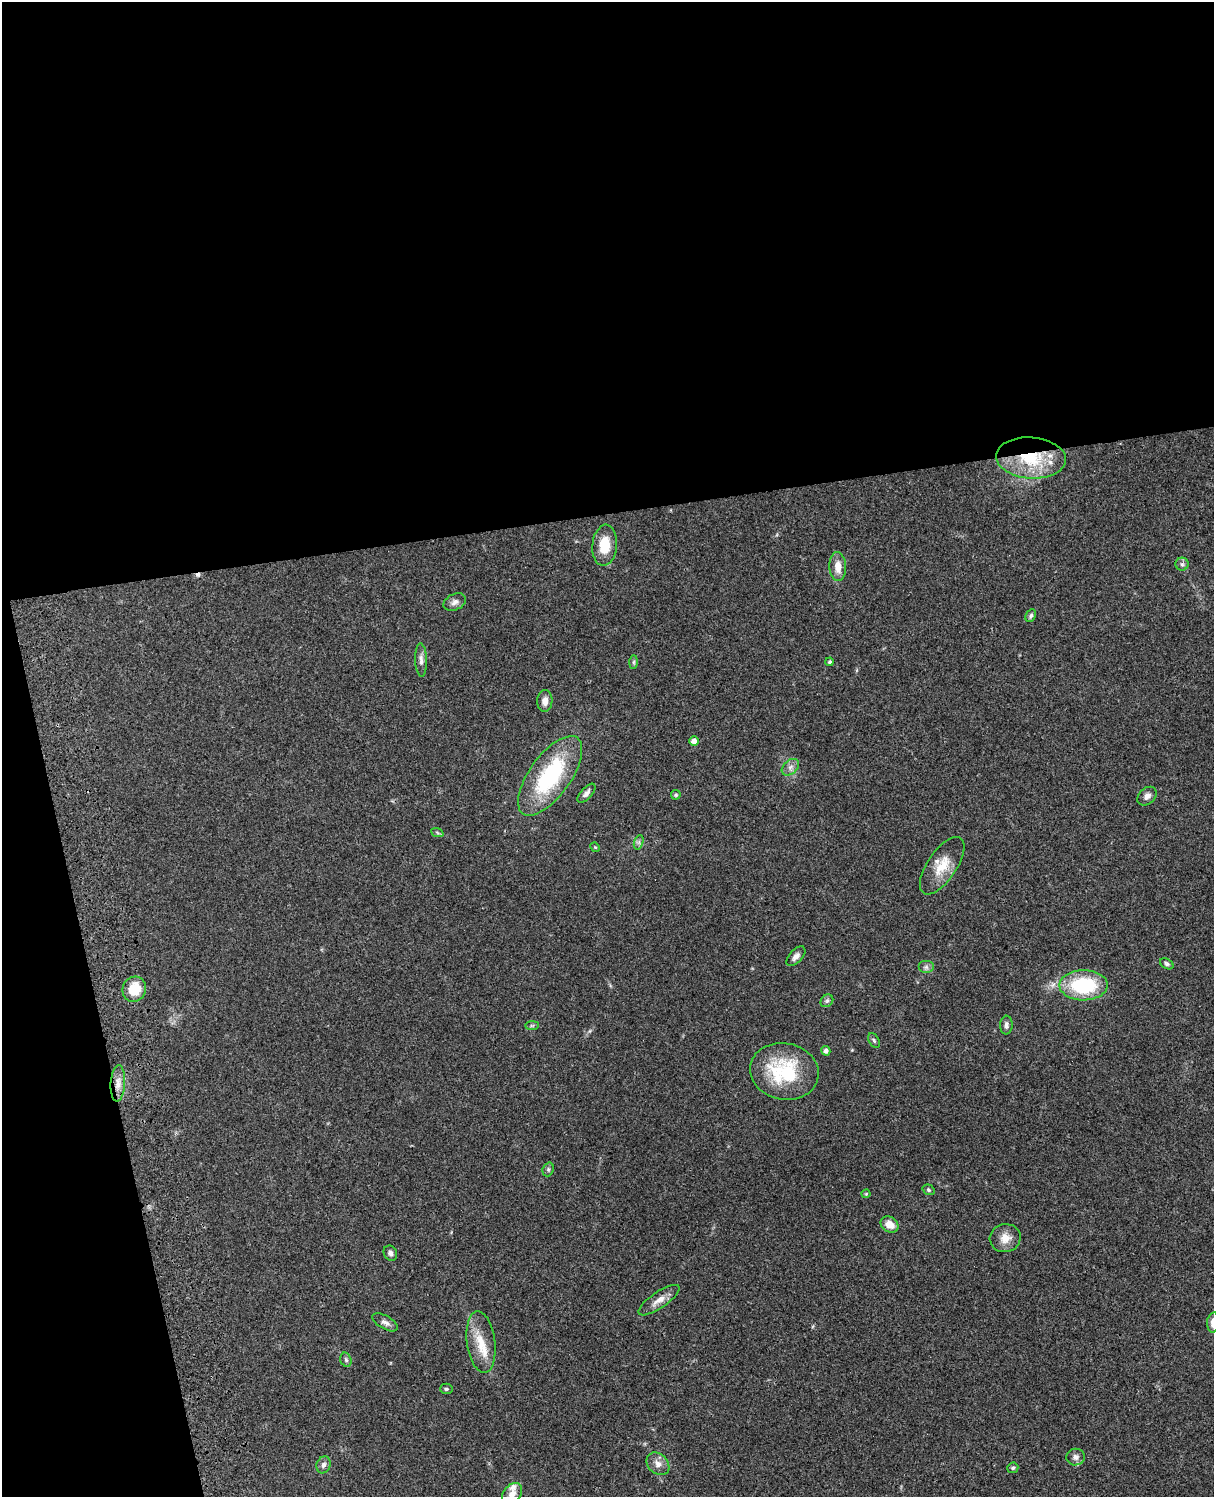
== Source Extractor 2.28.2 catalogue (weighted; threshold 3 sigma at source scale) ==
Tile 1 of 4 x 3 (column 1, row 1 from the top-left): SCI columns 122-1333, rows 3266-4760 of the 5086 x 4923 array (HDU 1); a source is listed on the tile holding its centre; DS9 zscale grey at full resolution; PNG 1216 x 1499 px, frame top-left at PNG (2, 2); each listed source drawn as its Kron ellipse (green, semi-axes under 4 px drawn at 4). Shown black and unused: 39% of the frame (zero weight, under 3 of 4 exposures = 6% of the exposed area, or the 3 px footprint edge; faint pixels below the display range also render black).
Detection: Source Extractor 2.28.2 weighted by HDU 2 'WHT'; one run over the whole footprint, this tile lists its part. Background 0.0761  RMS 0.0059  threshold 0.0264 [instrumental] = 3 sigma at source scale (4.5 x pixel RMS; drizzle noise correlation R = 1.50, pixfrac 1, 0.05/0.05 arcsec/px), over >= 5 px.
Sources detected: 52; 1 cosmic-ray / hot-pixel residue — neither listed nor drawn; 2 inside a brighter listed object's ellipse — not listed separately; the other 49 listed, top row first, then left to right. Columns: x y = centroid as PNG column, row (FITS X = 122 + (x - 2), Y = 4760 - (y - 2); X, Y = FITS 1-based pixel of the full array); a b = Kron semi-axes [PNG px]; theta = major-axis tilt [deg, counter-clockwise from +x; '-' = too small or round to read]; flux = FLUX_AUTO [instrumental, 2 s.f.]
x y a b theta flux
1031 458 35 20 -4 34
605 545 20 12 85 14
1182 564 6 6 - 1.4
838 567 14 8 -88 6
455 602 12 8 24 2.6
1031 616 7 5 63 1.3
421 660 17 6 -87 2.7
634 662 7 4 89 0.97
830 662 4 4 - 1.1
545 701 11 7 88 3.9
694 741 5 4 - 3.3
790 767 10 7 42 2.5
550 776 47 20 54 57
586 793 12 5 47 2.3
676 795 5 5 - 0.84
1147 796 11 7 43 2.6
437 832 6 4 -20 0.88
639 842 7 4 72 1.3
595 847 5 4 - 0.57
942 866 33 14 56 13
796 956 12 6 47 2.8
1167 964 7 5 -30 1.2
926 967 8 6 0 1.8
1084 985 24 15 0 41
134 989 13 11 65 14
827 1001 7 5 43 1.2
1006 1025 9 6 87 2.1
532 1026 7 4 0 0.92
874 1040 8 5 -63 1.1
826 1051 4 4 - 2.1
784 1071 34 28 -12 40
118 1083 18 7 86 5.3
548 1169 7 5 71 1
929 1190 6 5 - 1.1
866 1194 4 4 - 0.52
890 1225 9 7 -34 5.8
1005 1238 15 14 - 6.3
390 1253 8 6 -59 1.9
659 1300 24 8 34 5.2
385 1322 14 6 -29 2.6
1213 1322 10 6 85 4.8
481 1342 31 14 -82 13
346 1360 7 5 -74 1.2
446 1389 6 5 - 1
1076 1457 9 8 - 2.5
658 1464 13 9 -44 4
323 1465 8 7 - 2.2
1013 1468 6 5 - 1
512 1494 12 8 51 3.8
Overlapping masked pixels (flux is a lower limit): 2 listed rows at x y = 1031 458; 118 1083
Isophote crosses this tile's border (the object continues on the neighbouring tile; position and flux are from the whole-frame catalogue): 2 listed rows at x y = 1213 1322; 512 1494